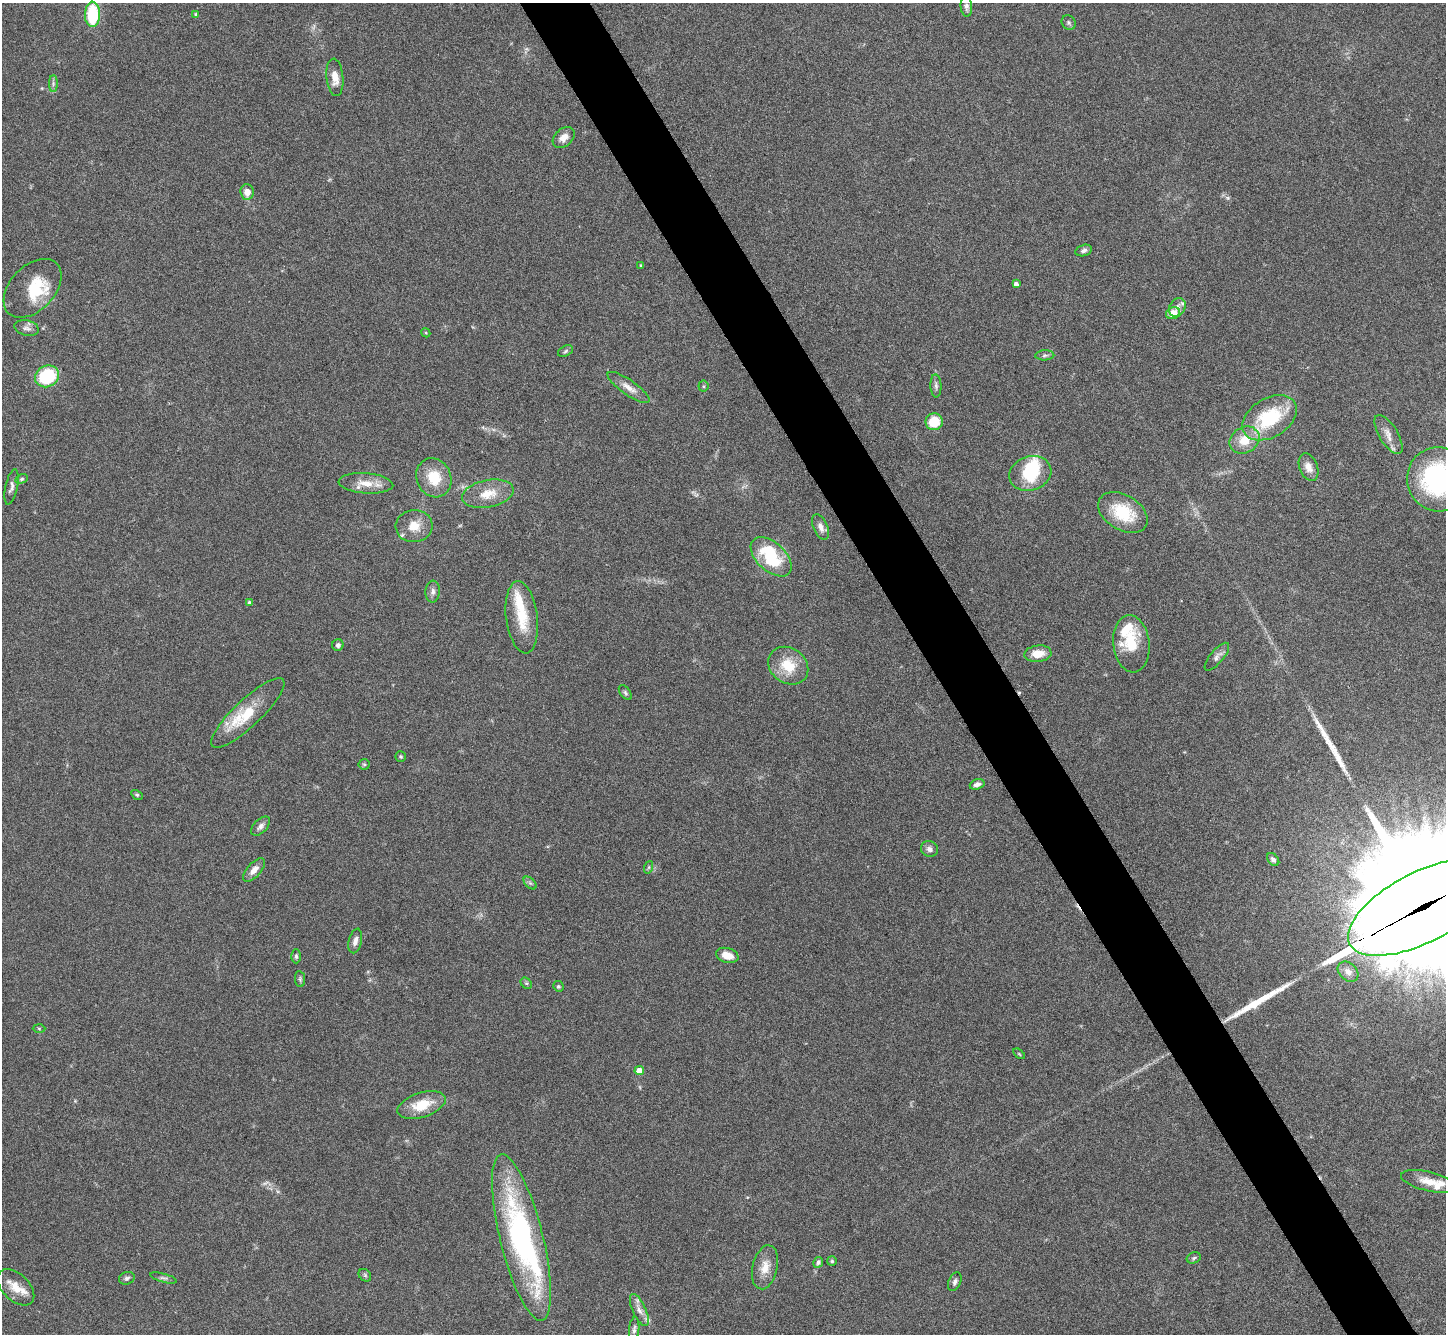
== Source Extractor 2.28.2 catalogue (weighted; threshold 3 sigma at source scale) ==
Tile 6 of 4 x 4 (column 2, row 2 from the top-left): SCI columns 1451-2894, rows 2960-4291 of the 5788 x 5781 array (HDU 1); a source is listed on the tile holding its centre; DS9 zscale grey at full resolution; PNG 1448 x 1336 px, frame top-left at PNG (2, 3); each listed source drawn as its Kron ellipse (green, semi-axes under 4 px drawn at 4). Shown black and unused: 5% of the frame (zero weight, under 3 of 6 exposures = <1% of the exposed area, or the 3 px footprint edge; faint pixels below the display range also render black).
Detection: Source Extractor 2.28.2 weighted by HDU 2 'WHT'; one run over the whole footprint, this tile lists its part. Background 0.0536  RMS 0.0044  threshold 0.0181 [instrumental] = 3 sigma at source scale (4.09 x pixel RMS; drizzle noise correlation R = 1.36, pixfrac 0.8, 0.05/0.05 arcsec/px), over >= 5 px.
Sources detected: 102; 1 too faint to see at this stretch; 3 inside a brighter object's white glare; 1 cosmic-ray / hot-pixel residue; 2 long thin detections or spike segments (spike, bleed or trail) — neither listed nor drawn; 12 inside a brighter listed object's ellipse — not listed separately; the other 83 listed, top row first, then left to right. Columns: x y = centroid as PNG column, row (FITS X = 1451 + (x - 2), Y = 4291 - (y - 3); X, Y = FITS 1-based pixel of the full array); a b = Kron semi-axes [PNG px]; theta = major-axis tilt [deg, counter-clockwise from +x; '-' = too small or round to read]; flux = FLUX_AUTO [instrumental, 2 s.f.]
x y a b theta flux
966 6 10 6 -86 1.4
93 14 13 7 89 23
196 14 4 4 - 0.46
1069 23 7 6 - 0.92
335 77 19 8 -84 4.6
53 84 8 4 90 1
564 138 12 8 42 3.3
247 192 8 6 -85 3.4
1084 251 8 5 15 1.3
641 265 3 3 - 0.52
1016 284 4 4 - 1.5
32 288 35 22 46 16
1177 307 10 7 55 2.6
1173 313 7 6 - 5.8
27 328 12 7 -12 1.9
426 333 5 3 - 0.45
565 351 8 5 28 0.8
1045 355 9 5 2 1
47 376 12 10 23 23
703 386 5 5 - 0.6
936 386 11 5 -86 1.3
629 387 25 7 -35 3.9
1270 418 29 19 31 26
934 422 8 8 - 11
1389 434 22 9 -59 3.9
1245 440 15 13 32 7.7
1309 467 14 9 -68 3.6
1030 473 21 17 18 18
434 478 20 17 -66 11
22 479 6 4 28 0.66
1438 479 32 31 - 61
366 483 27 10 -4 6.6
11 487 18 6 78 1.9
488 494 26 13 11 8.5
1123 513 27 17 -31 18
414 526 18 16 4 6.6
821 527 14 7 -66 2.4
771 557 24 14 -43 24
433 592 11 7 86 1.7
249 602 4 3 - 0.58
522 617 36 16 -83 14
1131 644 29 18 -84 13
338 645 6 5 - 1.2
1038 654 13 8 6 6.2
1217 657 17 6 50 1.8
788 666 21 17 -36 12
625 693 8 5 -53 0.81
248 713 48 13 43 17
401 756 5 5 - 0.62
364 764 5 5 - 0.61
977 784 7 5 18 1.9
137 795 6 4 -29 0.66
260 826 11 6 46 1.7
929 849 9 7 -24 1.7
1273 860 7 5 -49 1.2
649 867 6 4 71 0.61
254 870 14 7 48 3
530 883 8 4 -45 0.88
1422 907 81 35 27 32000
355 941 12 6 76 2.2
727 955 11 7 -16 4.7
296 956 7 5 -89 0.82
1348 972 11 8 -42 3.1
300 979 8 5 -82 0.75
526 983 6 5 - 0.63
558 986 5 5 - 0.78
39 1028 6 4 -2 0.49
1019 1054 6 3 -38 0.42
639 1071 4 4 - 4.6
422 1105 25 12 18 11
1429 1182 29 9 -14 6.4
521 1238 85 21 -76 93
1194 1258 7 5 23 0.77
832 1261 5 5 - 0.6
818 1262 5 5 - 1
765 1267 22 12 77 5.8
365 1275 7 5 -46 0.76
127 1278 8 6 18 1
163 1278 14 4 -15 1.1
955 1282 10 6 65 1.4
16 1287 22 13 -44 6.4
639 1310 17 6 -65 2.7
634 1329 12 5 84 1.3
Overlapping masked pixels (flux is a lower limit): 1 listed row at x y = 1422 907
Isophote crosses this tile's border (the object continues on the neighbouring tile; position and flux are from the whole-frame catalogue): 2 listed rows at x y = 1438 479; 1422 907